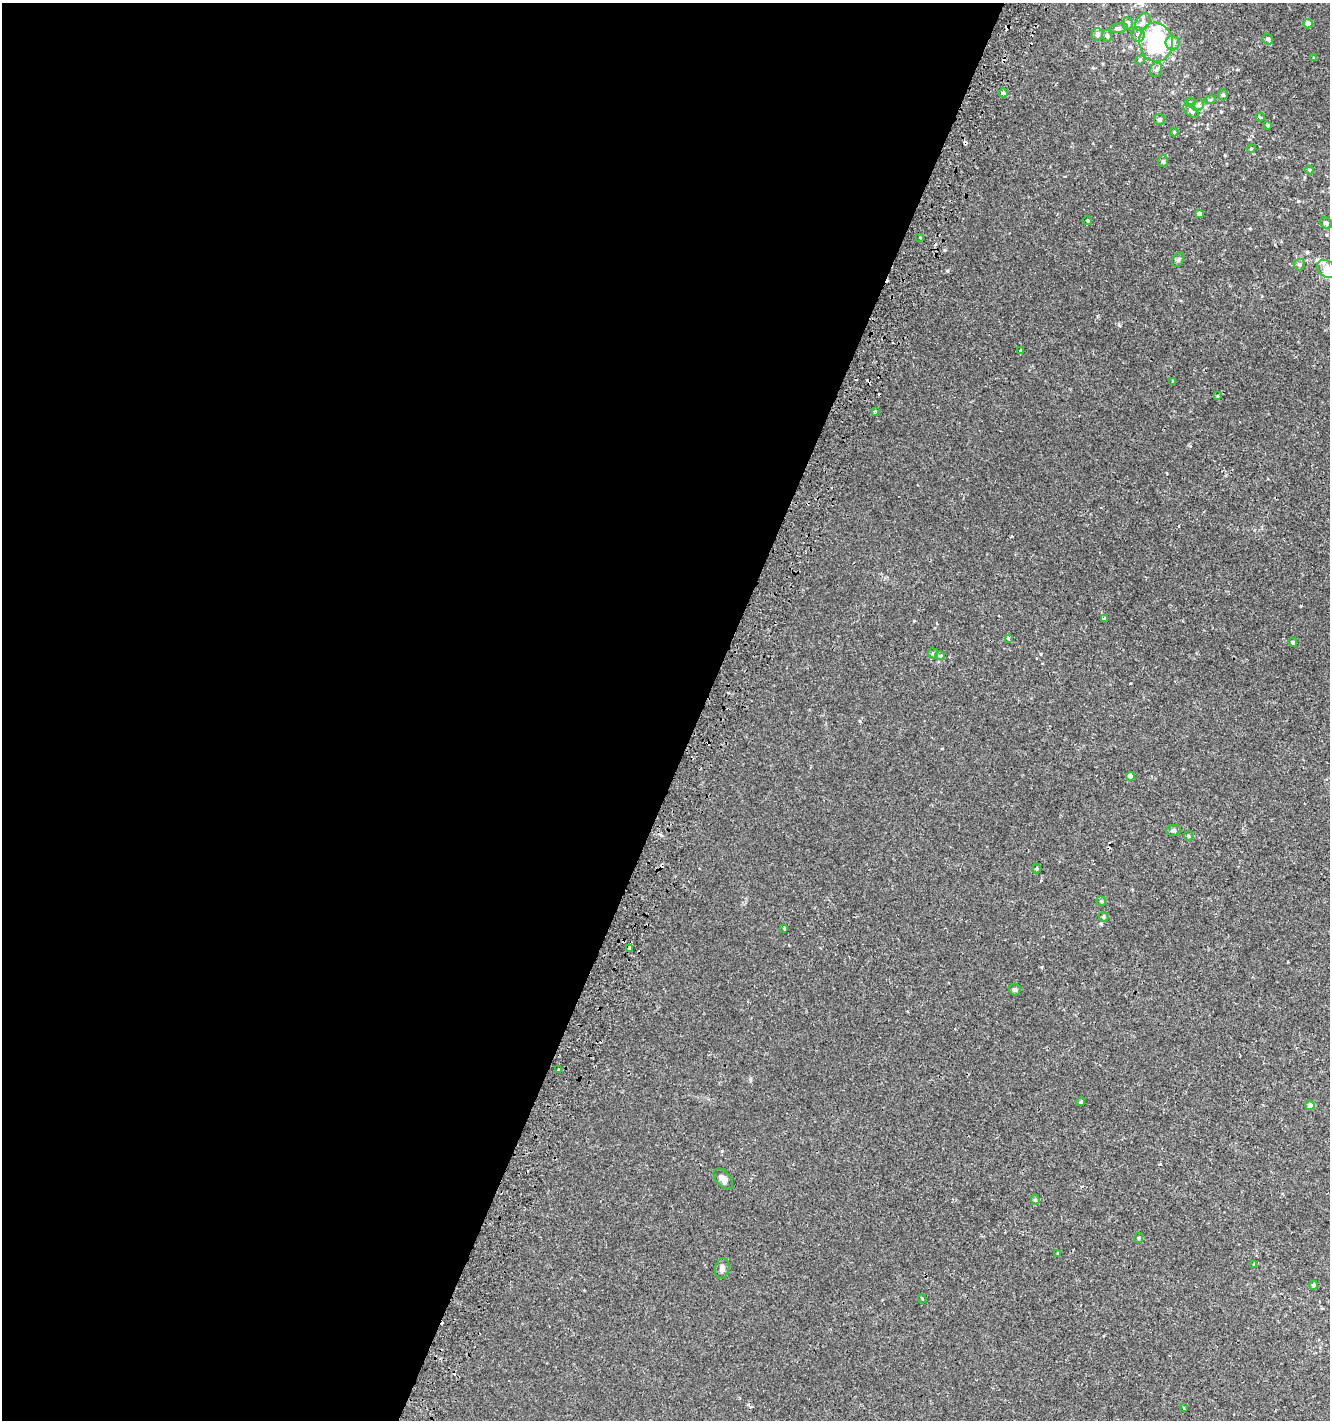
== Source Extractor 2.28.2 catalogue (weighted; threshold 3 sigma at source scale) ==
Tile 5 of 4 x 4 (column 1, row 2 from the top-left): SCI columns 309-1636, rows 2853-4270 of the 5863 x 5712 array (HDU 1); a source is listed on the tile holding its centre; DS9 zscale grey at full resolution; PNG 1332 x 1422 px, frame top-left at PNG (2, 3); each listed source drawn as its Kron ellipse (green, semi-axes under 4 px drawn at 4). Shown black and unused: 53% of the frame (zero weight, under 2 of 3 exposures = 2% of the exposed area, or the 3 px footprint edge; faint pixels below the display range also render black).
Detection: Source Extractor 2.28.2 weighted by HDU 2 'WHT'; one run over the whole footprint, this tile lists its part. Background 0.00323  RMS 0.0027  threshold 0.0123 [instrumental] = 3 sigma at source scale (4.5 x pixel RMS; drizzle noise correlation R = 1.50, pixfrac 1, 0.0396/0.0396 arcsec/px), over >= 5 px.
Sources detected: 76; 9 cosmic-ray / hot-pixel residue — neither listed nor drawn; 4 inside a brighter listed object's ellipse — not listed separately; the other 63 listed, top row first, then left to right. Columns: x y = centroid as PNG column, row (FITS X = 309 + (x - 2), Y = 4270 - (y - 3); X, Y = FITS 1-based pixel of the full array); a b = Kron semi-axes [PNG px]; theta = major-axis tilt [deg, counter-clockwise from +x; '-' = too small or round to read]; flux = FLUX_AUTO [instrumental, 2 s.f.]
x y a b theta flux
1143 22 10 6 58 1.2
1127 23 6 5 - 0.9
1308 24 4 4 - 2.8
1119 28 9 4 9 0.64
1097 34 6 6 - 1.1
1138 34 7 6 - 0.91
1107 36 6 5 - 0.62
1268 39 6 5 - 0.67
1156 42 19 17 -83 31
1173 43 7 7 - 1.8
1314 57 3 2 - 0.4
1140 60 5 4 - 0.33
1156 70 7 6 - 0.67
1003 93 4 4 - 0.56
1223 95 5 4 - 0.37
1210 100 5 3 - 0.33
1190 102 5 5 - 0.37
1198 105 6 5 - 0.49
1191 111 9 5 -42 0.73
1260 117 4 3 - 0.51
1159 119 5 5 - 0.77
1268 126 3 3 - 0.89
1174 132 4 4 - 0.35
1251 149 4 4 - 0.32
1163 161 6 5 - 0.43
1309 170 4 4 - 0.26
1199 213 4 3 - 0.91
1088 220 4 4 - 0.35
1326 223 6 5 - 0.77
920 237 4 3 - 0.23
1178 260 8 5 62 0.5
1299 265 6 5 - 0.68
1327 269 10 8 -39 2.3
1021 351 4 3 - 0.61
1173 381 3 3 - 0.53
1217 396 3 2 - 0.24
875 411 4 3 - 0.32
1105 618 3 3 - 0.87
1008 638 3 3 - 0.24
1293 642 4 4 - 0.44
933 653 5 4 - 0.37
940 656 5 3 - 0.28
1130 776 4 4 - 1.8
1173 830 7 5 9 0.66
1189 836 5 3 - 0.28
1036 868 5 4 - 0.3
1101 901 5 4 - 0.37
1104 917 5 4 - 0.47
784 928 4 3 - 0.33
630 949 3 3 - 1.7
1015 990 6 6 - 0.56
559 1069 3 3 - 1.1
1081 1102 4 3 - 0.39
1310 1105 4 4 - 1.3
723 1179 12 7 -49 1.4
1035 1200 5 4 - 0.4
1138 1238 5 4 - 0.33
1058 1254 3 3 - 0.41
1254 1265 4 4 - 0.25
722 1268 10 7 78 1
1314 1285 4 4 - 0.75
922 1299 5 3 - 0.32
1184 1408 4 2 - 0.22
Isophote crosses this tile's border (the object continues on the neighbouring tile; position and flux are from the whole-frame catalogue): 1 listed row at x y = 1327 269
Unlisted compact peaks at least as high as the median listed source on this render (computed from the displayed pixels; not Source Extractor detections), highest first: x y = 947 271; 1298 201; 860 721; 1041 654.